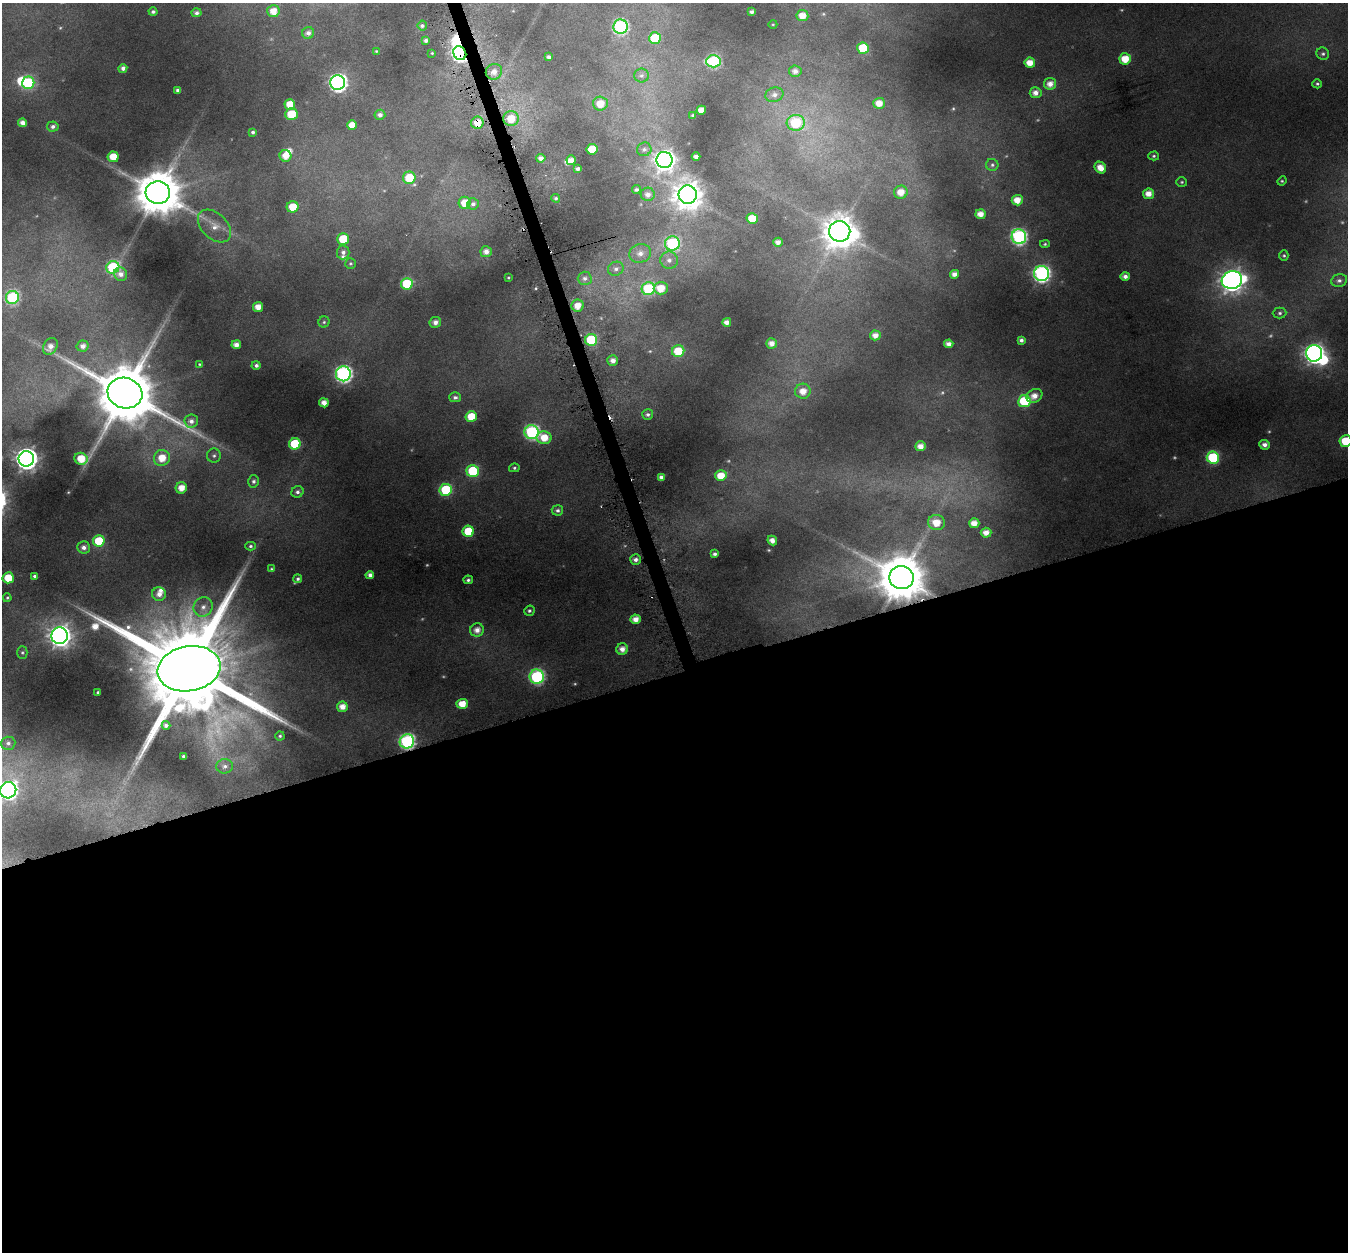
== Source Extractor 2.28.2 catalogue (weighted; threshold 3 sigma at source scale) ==
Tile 15 of 4 x 4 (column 3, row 4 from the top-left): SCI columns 2697-4042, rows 74-1323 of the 5428 x 5208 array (HDU 1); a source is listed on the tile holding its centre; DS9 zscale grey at full resolution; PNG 1350 x 1254 px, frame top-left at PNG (2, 3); each listed source drawn as its Kron ellipse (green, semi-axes under 4 px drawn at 4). Shown black and unused: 47% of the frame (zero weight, under 4 of 8 exposures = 2% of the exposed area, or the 3 px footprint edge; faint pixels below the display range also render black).
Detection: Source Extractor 2.28.2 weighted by HDU 2 'WHT'; one run over the whole footprint, this tile lists its part. Background 0.0428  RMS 0.0094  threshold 0.0383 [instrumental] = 3 sigma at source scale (4.09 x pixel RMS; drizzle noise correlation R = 1.36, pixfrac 0.8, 0.0396/0.0396 arcsec/px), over >= 5 px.
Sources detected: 205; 10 too faint to see at this stretch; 3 inside a brighter object's white glare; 1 cosmic-ray / hot-pixel residue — neither listed nor drawn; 4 inside a brighter listed object's ellipse — not listed separately; the other 187 listed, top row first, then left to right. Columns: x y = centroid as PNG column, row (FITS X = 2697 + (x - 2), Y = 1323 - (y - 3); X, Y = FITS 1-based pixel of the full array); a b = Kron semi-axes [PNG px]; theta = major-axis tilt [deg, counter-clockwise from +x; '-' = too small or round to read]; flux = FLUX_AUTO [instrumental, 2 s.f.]
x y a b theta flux
273 11 6 6 - 11
153 12 4 4 - 2
752 12 4 3 - 2.3
197 13 5 4 - 2.5
802 16 6 5 - 11
773 24 4 3 - 0.68
422 26 5 5 - 1.9
621 27 7 7 - 140
308 33 6 6 - 3.8
655 38 6 6 - 43
426 40 3 3 - 2.3
863 48 6 6 - 43
376 51 4 4 - 0.83
432 53 3 2 - 0.73
460 53 7 6 - 250
1323 54 6 6 - 1.9
549 57 4 4 - 2.7
1125 59 6 5 - 16
713 61 7 6 - 98
1030 63 5 5 - 11
123 68 4 4 - 4.3
795 71 6 6 - 4.8
494 72 8 7 - 6.6
641 75 7 7 - 3
28 83 6 6 - 71
338 83 7 7 - 310
1050 84 6 6 - 7.7
1317 84 5 4 - 1.3
178 90 4 4 - 2.7
1036 93 6 5 - 6.4
774 95 9 7 18 4
600 103 7 7 - 12
879 103 6 5 - 10
290 104 5 5 - 15
701 110 5 4 - 8.1
291 114 6 5 - 22
380 115 5 5 - 3.5
693 115 3 3 - 1.2
511 119 8 7 - 16
23 123 4 4 - 5.8
477 123 6 6 - 12
796 123 9 8 - 46
352 125 5 5 - 11
53 127 6 5 - 2.9
253 132 3 3 - 1.8
592 149 5 5 - 22
644 149 7 7 - 2.6
285 156 6 6 - 11
1154 156 5 4 - 1.5
113 157 5 5 - 16
696 157 4 4 - 4.5
541 158 4 4 - 4
571 160 5 4 - 7.3
664 160 8 8 - 640
992 165 6 6 - 2
1100 168 6 5 - 11
578 169 4 3 - 2.5
409 178 6 6 - 24
1282 181 5 4 - 1
1182 182 5 4 - 1.3
636 189 4 3 - 1.7
901 192 7 6 - 10
158 193 12 11 - 3900
648 194 7 6 - 4.9
1148 194 5 5 - 8.5
688 195 9 9 - 1400
556 198 4 3 - 1.3
1017 200 5 5 - 11
465 203 6 6 - 13
473 204 6 5 - 3
293 207 6 5 - 17
980 214 5 5 - 8.1
752 219 5 5 - 20
214 226 19 12 -44 12
840 231 10 10 - 2000
1019 237 7 7 - 210
343 239 5 5 - 25
778 242 4 4 - 4.7
672 243 7 7 - 100
1045 244 5 4 - 1.3
343 252 7 6 - 4
486 252 5 5 - 5.7
640 253 11 9 18 6.9
1284 256 5 4 - 1.3
669 260 9 8 - 4.9
350 263 5 5 - 1.3
113 267 6 6 - 87
616 269 8 7 - 3.3
1042 273 7 7 - 280
121 274 7 6 - 4.9
954 274 4 4 - 5.3
1125 276 4 4 - 4.1
508 278 4 2 - 0.74
585 278 7 7 - 3.1
1232 280 10 9 - 670
1339 280 8 6 19 3.1
407 284 6 6 - 48
661 288 7 6 - 15
648 289 7 6 - 74
12 298 6 6 - 100
578 306 6 6 - 10
258 307 5 5 - 9.3
1280 313 7 5 1 2
324 322 5 5 - 1.5
435 322 6 5 - 5
727 322 4 4 - 5.3
875 335 5 5 - 6.5
591 340 6 6 - 58
1021 340 4 4 - 2.7
771 343 5 5 - 6.7
949 344 4 4 - 5.2
236 345 5 4 - 6.2
50 346 9 6 57 6.5
83 346 6 5 - 4.9
678 351 6 6 - 25
1314 353 8 8 - 450
613 360 5 5 - 5.9
199 364 4 3 - 0.8
256 365 4 4 - 2.6
343 374 7 7 - 250
803 391 8 7 - 10
125 393 17 15 -18 7800
1034 396 8 6 30 7.8
455 397 6 5 - 2.4
1024 401 6 6 - 55
324 403 5 4 - 7.6
648 414 5 5 - 2
471 417 5 5 - 21
191 421 7 6 - 4.8
532 432 7 7 - 160
544 438 7 6 - 16
1345 441 6 6 - 24
295 444 6 5 - 42
1265 445 5 5 - 4.3
921 446 5 5 - 7.8
214 456 7 7 - 2.5
1213 457 6 6 - 72
162 458 8 8 - 16
26 459 8 7 - 660
81 459 7 6 - 18
514 468 5 4 - 1.5
473 471 6 6 - 48
721 476 5 5 - 16
661 477 4 4 - 2.8
254 481 6 5 - 2.5
181 488 6 5 - 11
446 490 6 6 - 67
297 492 6 5 - 2.5
557 510 6 5 - 2.8
936 523 8 7 - 14
974 523 5 5 - 8.7
468 531 5 5 - 34
986 533 5 5 - 7
772 540 5 4 - 4.9
99 541 6 5 - 32
250 546 5 4 - 1.7
84 547 6 6 - 4.2
715 554 4 4 - 2.2
635 560 5 5 - 3.5
271 569 4 3 - 1
370 575 4 4 - 4
35 576 3 3 - 1.7
8 578 5 5 - 20
901 578 12 11 - 3800
298 579 4 4 - 1.9
468 580 5 4 - 1.9
159 594 7 6 - 7
7 598 4 3 - 0.98
203 607 10 9 - 6.8
529 611 5 5 - 1.7
635 619 5 5 - 7.9
477 630 7 6 - 7.3
60 636 8 8 - 670
622 649 6 5 - 7
22 652 6 5 - 1.5
189 669 32 22 10 26000
537 677 7 7 - 140
98 692 3 2 - 0.92
462 704 5 5 - 15
342 707 5 5 - 8.6
166 725 4 4 - 2.8
280 736 4 4 - 1.6
407 741 7 7 - 190
8 743 7 6 - 2.8
183 756 3 3 - 2
225 766 8 7 - 3.5
8 790 8 8 - 310
Overlapping masked pixels (flux is a lower limit): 4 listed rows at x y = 460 53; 477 123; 901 578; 407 741
Isophote crosses this tile's border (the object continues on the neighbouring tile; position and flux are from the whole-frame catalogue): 2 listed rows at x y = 1345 441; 8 790